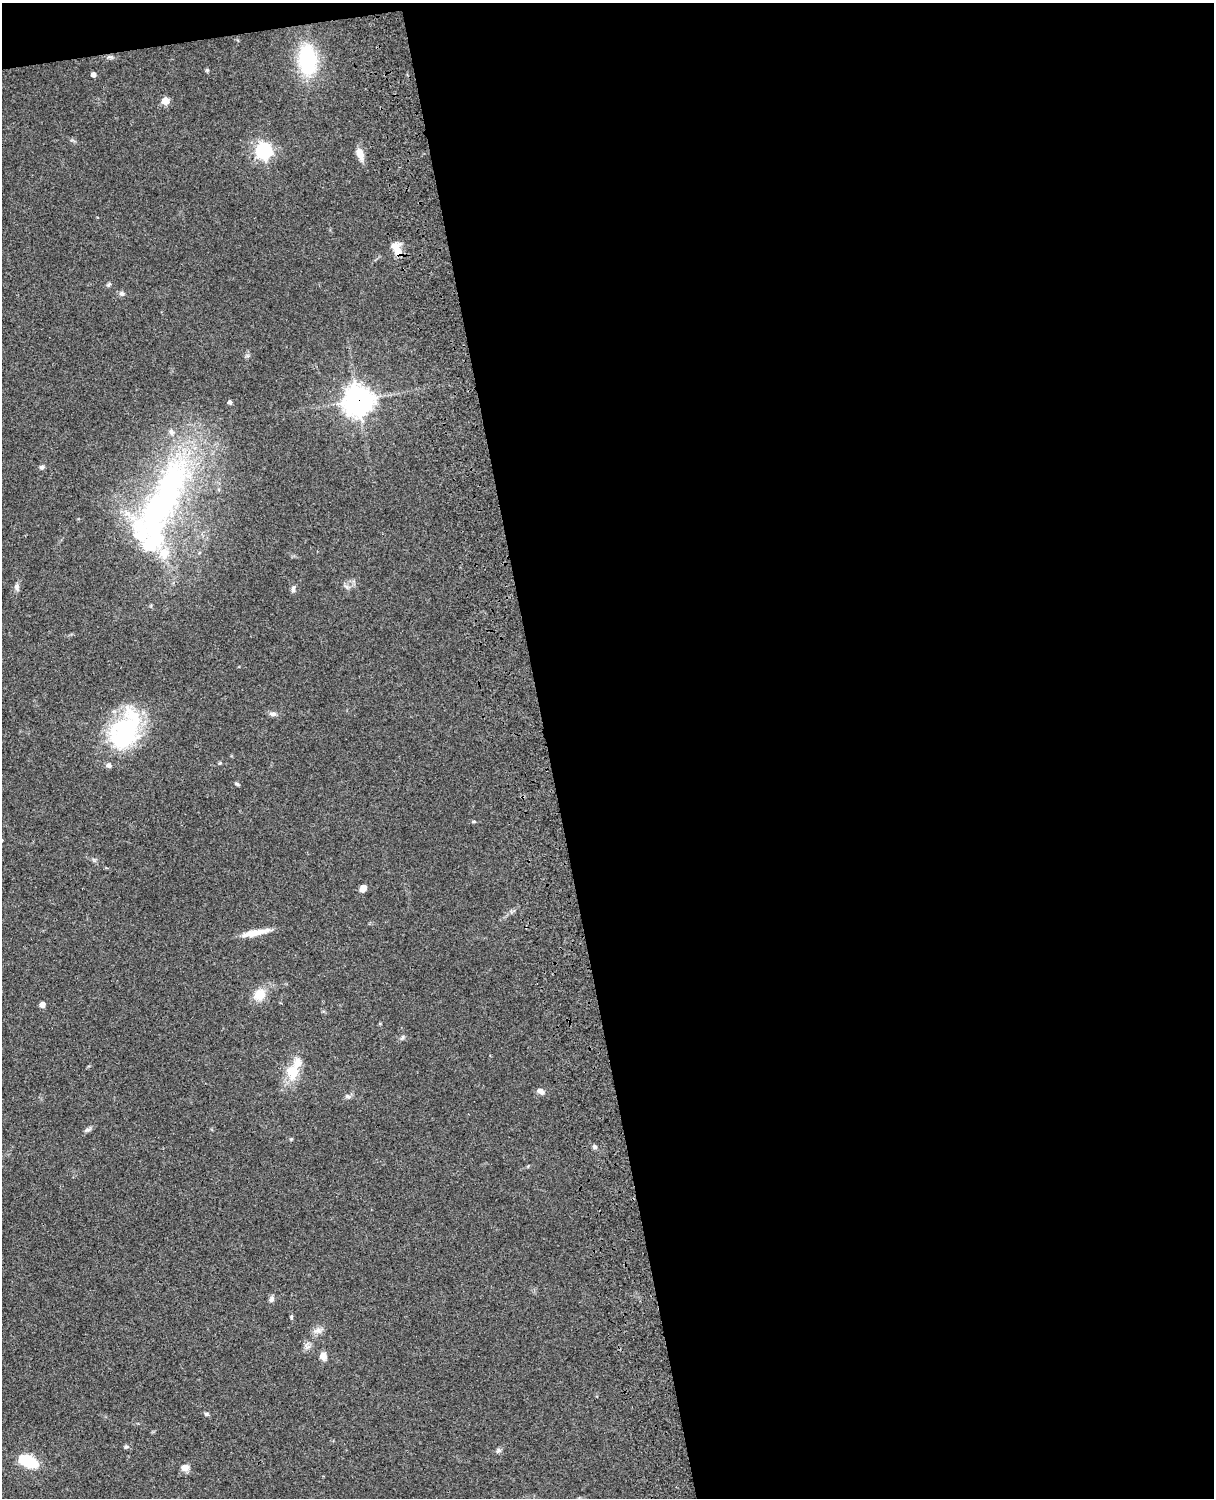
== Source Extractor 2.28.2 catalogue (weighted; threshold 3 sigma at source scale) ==
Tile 4 of 4 x 3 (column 4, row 1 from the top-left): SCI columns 3759-4970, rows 3268-4763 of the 5089 x 4926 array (HDU 1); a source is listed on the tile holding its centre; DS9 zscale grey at full resolution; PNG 1216 x 1500 px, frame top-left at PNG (2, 3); no overlay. Shown black and unused: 56% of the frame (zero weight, under 3 of 4 exposures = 6% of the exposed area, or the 3 px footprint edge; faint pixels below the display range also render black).
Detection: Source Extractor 2.28.2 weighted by HDU 2 'WHT'; one run over the whole footprint, this tile lists its part. Background 0.0742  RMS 0.0058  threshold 0.0259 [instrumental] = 3 sigma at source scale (4.5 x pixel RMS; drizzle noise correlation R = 1.50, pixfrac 1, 0.05/0.05 arcsec/px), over >= 5 px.
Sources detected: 49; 1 inside a brighter object's white glare — not listed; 7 inside a brighter listed object's ellipse — not listed separately; the other 41 listed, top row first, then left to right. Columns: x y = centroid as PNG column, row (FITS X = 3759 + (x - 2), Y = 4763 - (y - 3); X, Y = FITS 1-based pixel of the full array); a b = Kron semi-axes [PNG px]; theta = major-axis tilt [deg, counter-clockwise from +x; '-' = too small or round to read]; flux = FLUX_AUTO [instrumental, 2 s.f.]
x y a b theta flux
307 60 24 15 -87 56
207 70 5 5 - 0.72
93 74 4 4 - 2.7
165 101 5 5 - 10
264 151 7 6 - 160
360 154 14 8 -71 5.5
398 251 14 10 -86 6.5
109 284 7 4 44 1
122 293 7 6 - 1.5
358 400 10 10 - 600
230 402 4 4 - 1.5
171 432 8 6 -72 1.8
42 467 7 5 1 1.2
163 503 117 41 47 140
17 587 10 6 80 1.9
347 587 8 5 -32 1.4
293 589 8 5 87 1.6
273 714 9 6 -4 2.1
125 730 49 31 61 60
237 784 6 4 -12 0.95
474 822 6 3 8 0.71
363 888 8 6 56 4
255 933 33 7 12 8.6
259 994 13 11 33 10
42 1005 4 4 - 3.7
403 1037 7 4 71 0.86
293 1072 23 16 88 14
540 1091 8 6 -29 2.9
347 1096 9 5 -17 1.5
87 1130 10 5 18 1.5
291 1139 5 4 - 0.58
595 1147 5 5 - 1.2
271 1299 8 7 - 1.7
291 1317 7 3 82 0.74
318 1330 12 8 13 3.1
323 1356 9 8 - 3.6
206 1414 6 5 - 0.92
126 1447 6 5 - 1
499 1450 7 6 - 1.3
28 1461 26 13 -22 16
185 1467 9 8 - 3.5
Overlapping masked pixels (flux is a lower limit): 2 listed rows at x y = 398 251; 358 400